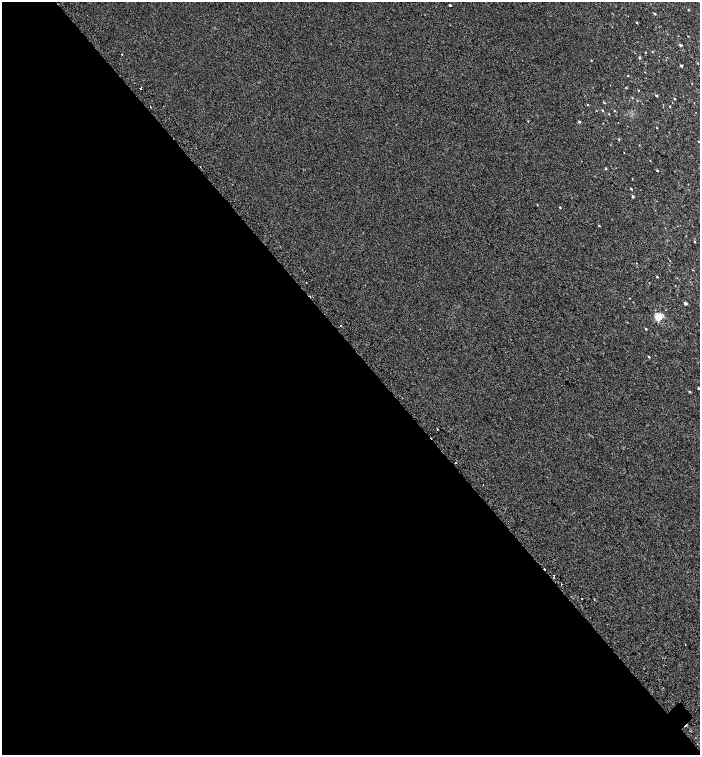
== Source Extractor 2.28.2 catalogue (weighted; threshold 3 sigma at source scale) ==
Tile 9 of 4 x 4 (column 1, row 3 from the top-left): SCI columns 260-1655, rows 1604-3108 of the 6168 x 6210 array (HDU 1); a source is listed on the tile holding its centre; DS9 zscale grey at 2 x 2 block average (1 PNG px = mean of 2 x 2 image px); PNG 702 x 757 px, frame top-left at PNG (2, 2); no overlay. Shown black and unused: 54% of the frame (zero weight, under 2 of 3 exposures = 6% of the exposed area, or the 3 px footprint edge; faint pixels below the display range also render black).
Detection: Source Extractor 2.28.2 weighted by HDU 2 'WHT'; one run over the whole footprint, this tile lists its part. Background 0.00654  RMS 0.006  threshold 0.0268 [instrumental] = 3 sigma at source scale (4.5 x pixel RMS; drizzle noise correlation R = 1.50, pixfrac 1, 0.0396/0.0396 arcsec/px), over >= 5 px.
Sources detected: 57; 5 cosmic-ray / hot-pixel residue — not listed; the other 52 listed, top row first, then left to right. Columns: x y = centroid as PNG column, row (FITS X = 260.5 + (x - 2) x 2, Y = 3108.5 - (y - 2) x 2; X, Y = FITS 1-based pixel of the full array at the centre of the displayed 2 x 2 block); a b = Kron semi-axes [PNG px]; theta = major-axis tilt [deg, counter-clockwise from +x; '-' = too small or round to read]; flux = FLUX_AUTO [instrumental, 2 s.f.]
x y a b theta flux
450 5 2 2 - 5.6
688 10 2 2 - 0.68
655 14 3 2 - 1.2
637 23 2 2 - 1.2
688 36 2 2 - 0.58
680 45 2 2 - 3
652 52 2 2 - 0.47
122 54 2 2 - 1.2
639 57 3 2 - 1.9
591 60 3 2 - 0.63
697 63 2 2 - 0.65
681 66 3 2 - 1.7
628 76 2 2 - 0.7
141 88 2 2 - 4.4
626 88 2 2 - 0.76
638 90 2 2 - 0.58
656 95 3 2 - 1.5
632 98 2 2 - 0.72
674 99 2 2 - 1.1
604 102 3 2 - 0.94
588 104 2 2 - 0.54
670 106 2 2 - 0.78
151 107 2 2 - 1.8
614 110 2 2 - 0.68
603 111 3 2 - 0.92
528 121 2 2 - 0.53
579 122 3 3 - 1.2
619 139 3 2 - 1.1
699 141 3 2 - 0.6
650 160 2 2 - 0.47
605 168 2 2 - 1.5
657 171 2 2 - 1.3
631 189 3 2 - 1.1
632 196 2 2 - 2.9
537 205 2 2 - 0.6
560 207 2 2 - 1.1
599 225 2 2 - 1
694 242 3 2 - 0.83
636 263 2 2 - 0.37
657 277 2 2 - 1
306 282 2 2 - 0.59
629 298 2 2 - 0.43
685 303 4 3 - 2.2
658 317 3 3 - 74
341 325 2 2 - 2
646 328 3 2 - 0.99
649 357 2 2 - 1.5
698 388 2 2 - 1.4
690 392 3 3 - 1.1
554 575 2 2 - 1.8
561 584 2 2 - 2.7
582 599 2 2 - 0.62
Diffuse or blended objects may show on this block-average render without a row.